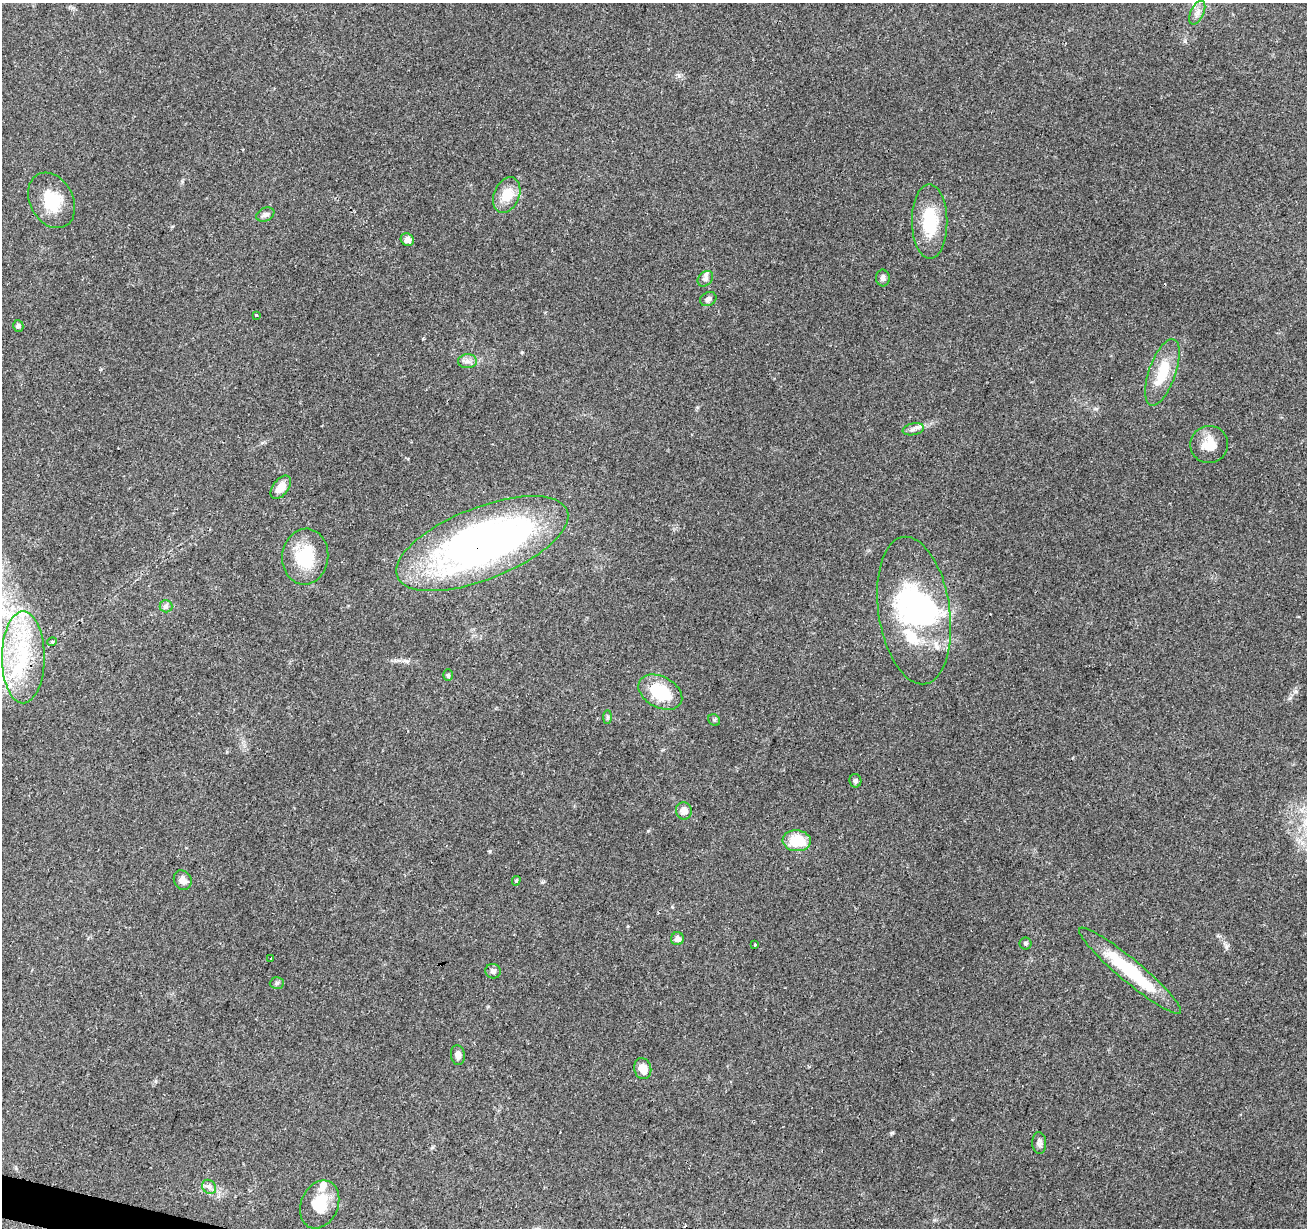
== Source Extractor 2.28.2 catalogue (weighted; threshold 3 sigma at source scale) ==
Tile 7 of 4 x 4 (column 3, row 2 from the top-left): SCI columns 2611-3915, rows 2670-3895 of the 5230 x 5405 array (HDU 1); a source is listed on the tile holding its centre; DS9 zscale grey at full resolution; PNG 1309 x 1230 px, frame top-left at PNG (2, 3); each listed source drawn as its Kron ellipse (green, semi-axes under 4 px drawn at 4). Shown black and unused: <1% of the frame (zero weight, under 2 of 3 exposures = <1% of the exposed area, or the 3 px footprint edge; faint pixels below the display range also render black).
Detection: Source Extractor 2.28.2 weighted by HDU 2 'WHT'; one run over the whole footprint, this tile lists its part. Background 0.157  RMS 0.0076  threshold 0.034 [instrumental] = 3 sigma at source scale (4.5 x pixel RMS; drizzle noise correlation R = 1.50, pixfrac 1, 0.0396/0.0396 arcsec/px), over >= 5 px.
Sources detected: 49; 2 inside a brighter object's white glare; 1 cosmic-ray / hot-pixel residue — neither listed nor drawn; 3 inside a brighter listed object's ellipse — not listed separately; the other 43 listed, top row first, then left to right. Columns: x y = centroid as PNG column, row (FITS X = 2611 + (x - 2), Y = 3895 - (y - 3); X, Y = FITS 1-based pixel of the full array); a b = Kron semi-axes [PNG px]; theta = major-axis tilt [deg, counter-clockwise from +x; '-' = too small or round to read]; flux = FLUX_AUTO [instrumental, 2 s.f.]
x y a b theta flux
1197 13 12 6 64 4.1
507 195 19 12 68 16
52 200 29 21 -61 25
265 215 9 6 25 2.4
930 222 37 17 -89 34
407 240 7 6 - 3.6
883 278 8 6 -84 2.5
705 279 9 6 45 2.5
708 299 8 6 28 2.7
256 315 3 2 - 2.1
18 326 6 5 - 2.1
467 361 9 7 -1 3.4
1162 372 35 13 71 25
913 429 11 6 12 2.9
1209 445 19 18 - 14
281 487 13 8 53 8.7
482 543 91 36 21 370
305 557 28 23 84 34
166 606 6 6 - 1.9
914 610 74 35 -81 110
52 642 5 3 - 0.74
23 657 46 21 -90 59
448 675 6 5 - 1.2
660 692 23 15 -28 35
608 717 7 4 89 1.4
714 720 6 5 - 1.1
855 781 7 6 - 1.8
684 811 9 8 - 5.6
797 841 14 10 -3 24
183 880 10 8 -60 5
516 881 5 4 - 1.5
677 939 6 6 - 3.5
1026 943 6 6 - 1.3
755 945 3 3 - 0.8
271 958 3 2 - 0.83
493 971 8 7 - 2.7
1130 971 66 11 -40 48
277 983 7 6 - 1.5
458 1055 10 7 -83 3.5
643 1069 11 8 -75 7.7
1039 1143 11 7 -88 2.7
209 1187 8 6 -45 2.7
320 1204 25 18 66 22
Overlapping masked pixels (flux is a lower limit): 1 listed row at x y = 482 543
Isophote crosses this tile's border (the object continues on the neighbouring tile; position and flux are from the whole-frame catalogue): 1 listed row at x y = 23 657
Unlisted compact peaks at least as high as the median listed source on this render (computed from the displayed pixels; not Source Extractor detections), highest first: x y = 892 1133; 1226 947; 679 76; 490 851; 648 831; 1096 409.